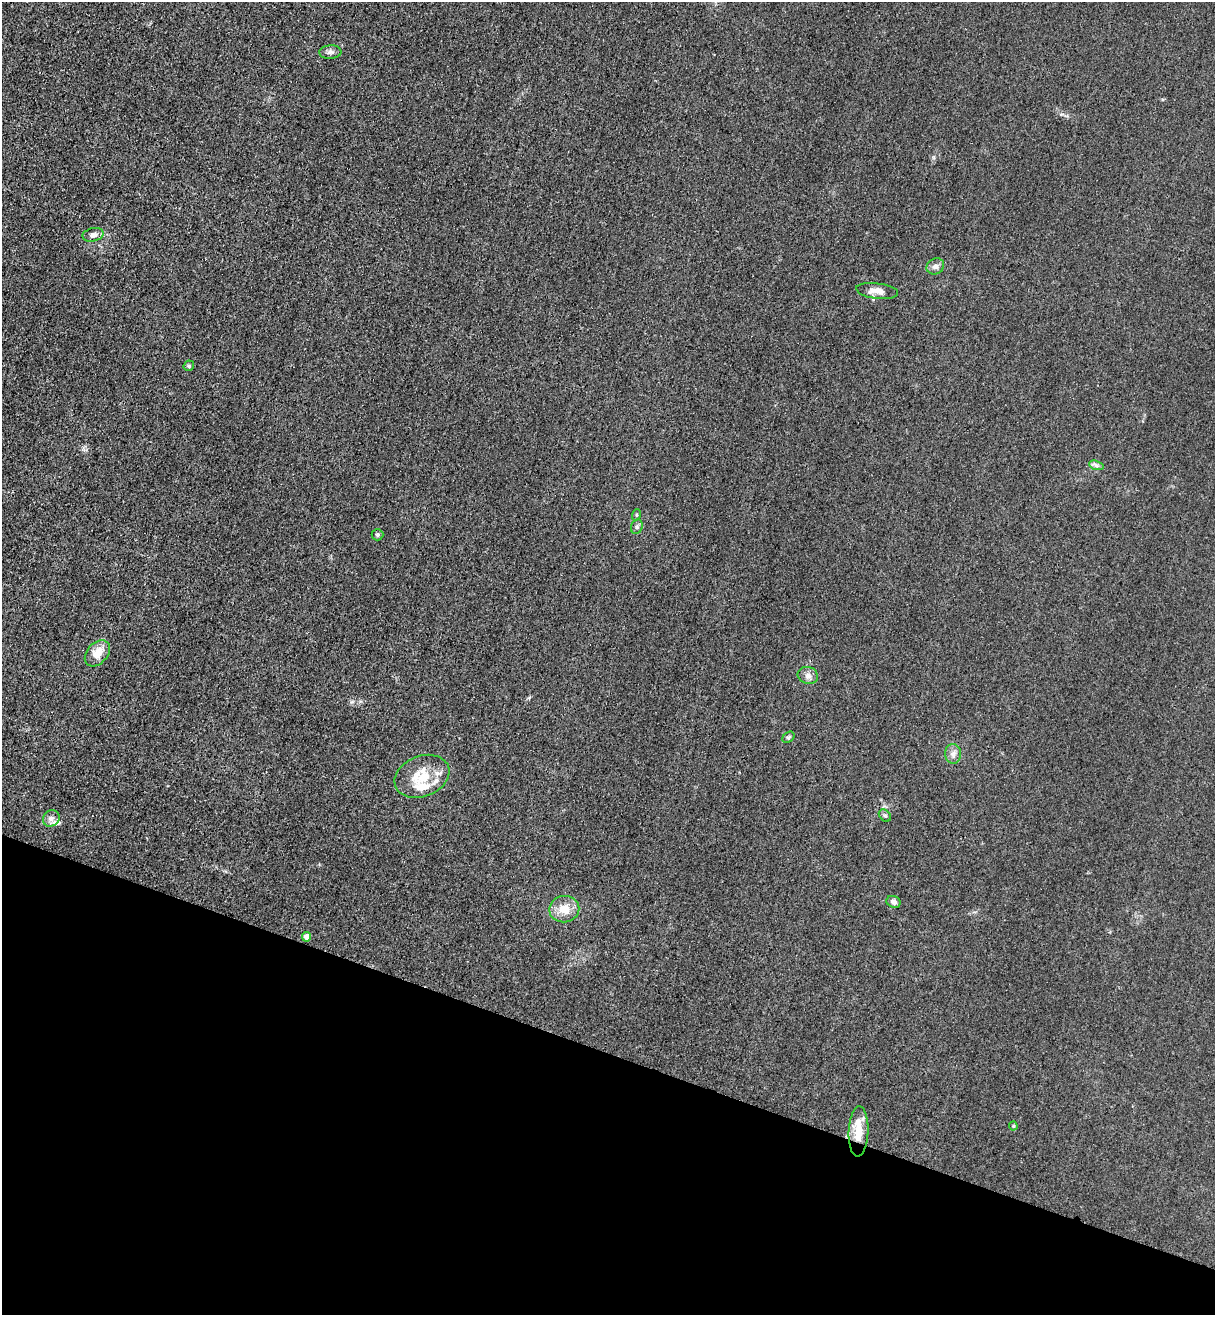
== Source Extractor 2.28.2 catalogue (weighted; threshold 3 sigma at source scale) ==
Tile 15 of 4 x 4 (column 3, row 4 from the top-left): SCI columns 2795-4007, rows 46-1358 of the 5463 x 5344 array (HDU 1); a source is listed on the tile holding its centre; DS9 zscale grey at full resolution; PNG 1217 x 1317 px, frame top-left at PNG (2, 2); each listed source drawn as its Kron ellipse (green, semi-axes under 4 px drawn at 4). Shown black and unused: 20% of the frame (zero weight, under 3 of 4 exposures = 6% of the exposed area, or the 3 px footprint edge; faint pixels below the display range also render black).
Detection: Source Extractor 2.28.2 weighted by HDU 2 'WHT'; one run over the whole footprint, this tile lists its part. Background 0.0139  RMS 0.0055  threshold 0.0247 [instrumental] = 3 sigma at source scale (4.5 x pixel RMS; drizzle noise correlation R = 1.50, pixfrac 1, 0.05/0.05 arcsec/px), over >= 5 px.
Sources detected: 25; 4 inside a brighter listed object's ellipse — not listed separately; the other 21 listed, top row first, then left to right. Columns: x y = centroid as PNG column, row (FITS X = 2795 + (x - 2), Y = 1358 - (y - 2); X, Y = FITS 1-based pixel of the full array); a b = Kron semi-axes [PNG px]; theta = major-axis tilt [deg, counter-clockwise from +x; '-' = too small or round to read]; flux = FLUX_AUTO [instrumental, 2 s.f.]
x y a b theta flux
330 52 11 7 5 1.8
93 235 11 6 12 2.3
935 266 9 7 31 2.2
877 291 21 7 -7 4.4
189 366 6 5 - 0.76
1096 465 7 4 -19 1.3
636 515 6 3 72 0.65
637 527 7 5 70 1.1
377 535 6 6 - 0.95
97 653 15 10 48 7.6
808 675 10 8 -16 2.5
788 737 7 5 39 0.99
953 754 10 8 89 2.5
422 776 28 20 22 16
885 815 7 5 -47 1.1
51 818 9 7 42 2.3
893 902 7 6 - 1.9
564 909 15 13 9 8.4
307 937 4 4 - 5.2
1013 1126 4 4 - 0.54
858 1131 25 10 88 9.6